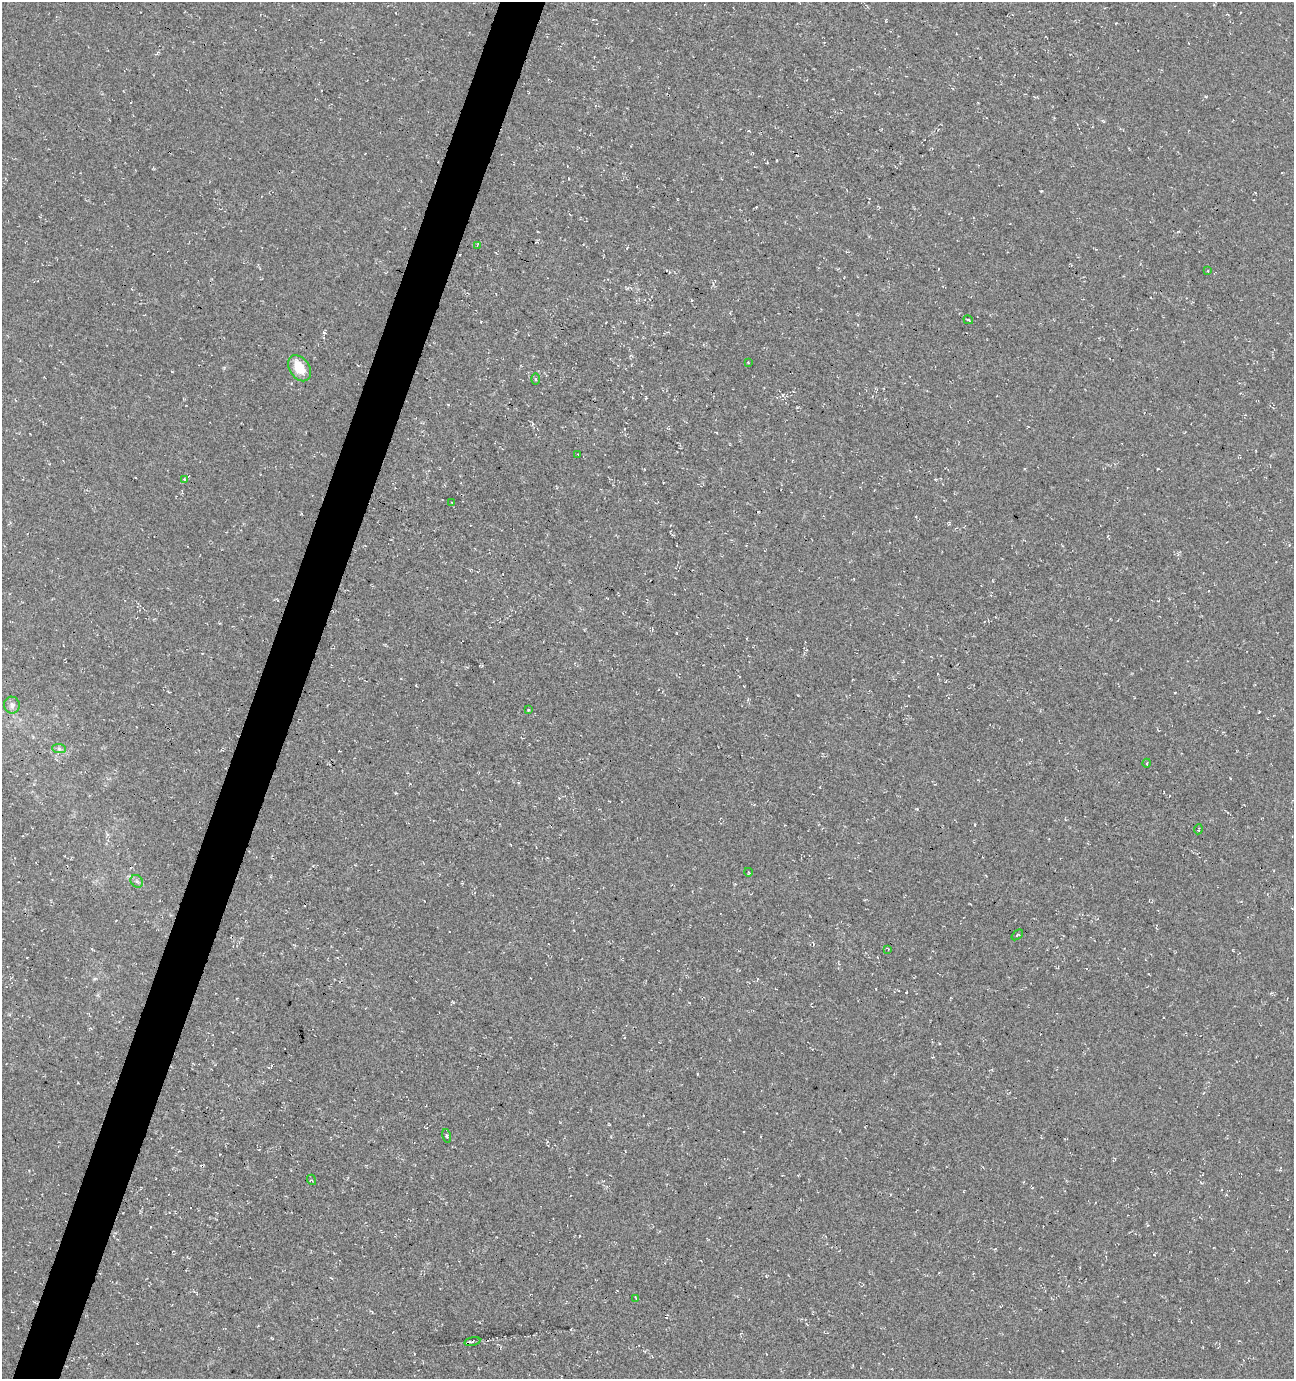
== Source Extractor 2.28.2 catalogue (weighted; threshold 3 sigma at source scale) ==
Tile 7 of 4 x 4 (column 3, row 2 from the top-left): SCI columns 2801-4092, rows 2765-4141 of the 5661 x 5522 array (HDU 1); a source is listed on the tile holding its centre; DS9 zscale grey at full resolution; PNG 1296 x 1381 px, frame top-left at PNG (2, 2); each listed source drawn as its Kron ellipse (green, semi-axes under 4 px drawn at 4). Shown black and unused: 4% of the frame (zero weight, under 3 of 4 exposures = <1% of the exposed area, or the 3 px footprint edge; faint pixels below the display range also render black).
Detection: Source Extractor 2.28.2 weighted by HDU 2 'WHT'; one run over the whole footprint, this tile lists its part. Background -0.0179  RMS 0.0061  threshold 0.0274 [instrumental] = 3 sigma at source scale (4.5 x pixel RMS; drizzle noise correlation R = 1.50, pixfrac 1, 0.0396/0.0396 arcsec/px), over >= 5 px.
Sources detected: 25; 3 cosmic-ray / hot-pixel residue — neither listed nor drawn; the other 22 listed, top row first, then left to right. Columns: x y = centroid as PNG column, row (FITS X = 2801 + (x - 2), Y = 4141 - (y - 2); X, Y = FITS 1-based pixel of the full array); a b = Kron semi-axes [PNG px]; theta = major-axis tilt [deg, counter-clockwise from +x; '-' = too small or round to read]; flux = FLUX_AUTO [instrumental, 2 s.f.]
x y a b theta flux
477 245 4 3 - 0.57
1208 271 4 2 - 0.35
968 320 5 3 - 0.56
748 363 3 2 - 0.39
299 368 14 10 -55 12
536 379 6 4 90 0.68
578 454 3 2 - 0.67
184 479 4 2 - 0.47
452 503 2 2 - 0.35
12 705 8 8 - 2.5
529 710 4 3 - 0.95
59 749 7 4 -1 1.4
1147 763 4 3 - 0.47
1198 829 5 2 - 0.55
748 872 4 3 - 0.54
137 881 7 5 -45 1.4
1017 935 7 3 38 0.71
888 949 3 2 - 0.56
447 1136 7 3 -77 0.88
312 1180 5 3 - 0.69
636 1298 4 2 - 0.48
472 1342 8 3 13 1.1
Unlisted compact peaks at least as high as the median listed source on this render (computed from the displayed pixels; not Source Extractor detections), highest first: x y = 1041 191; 917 809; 453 1002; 324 332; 783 395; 906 992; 1259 712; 94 979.